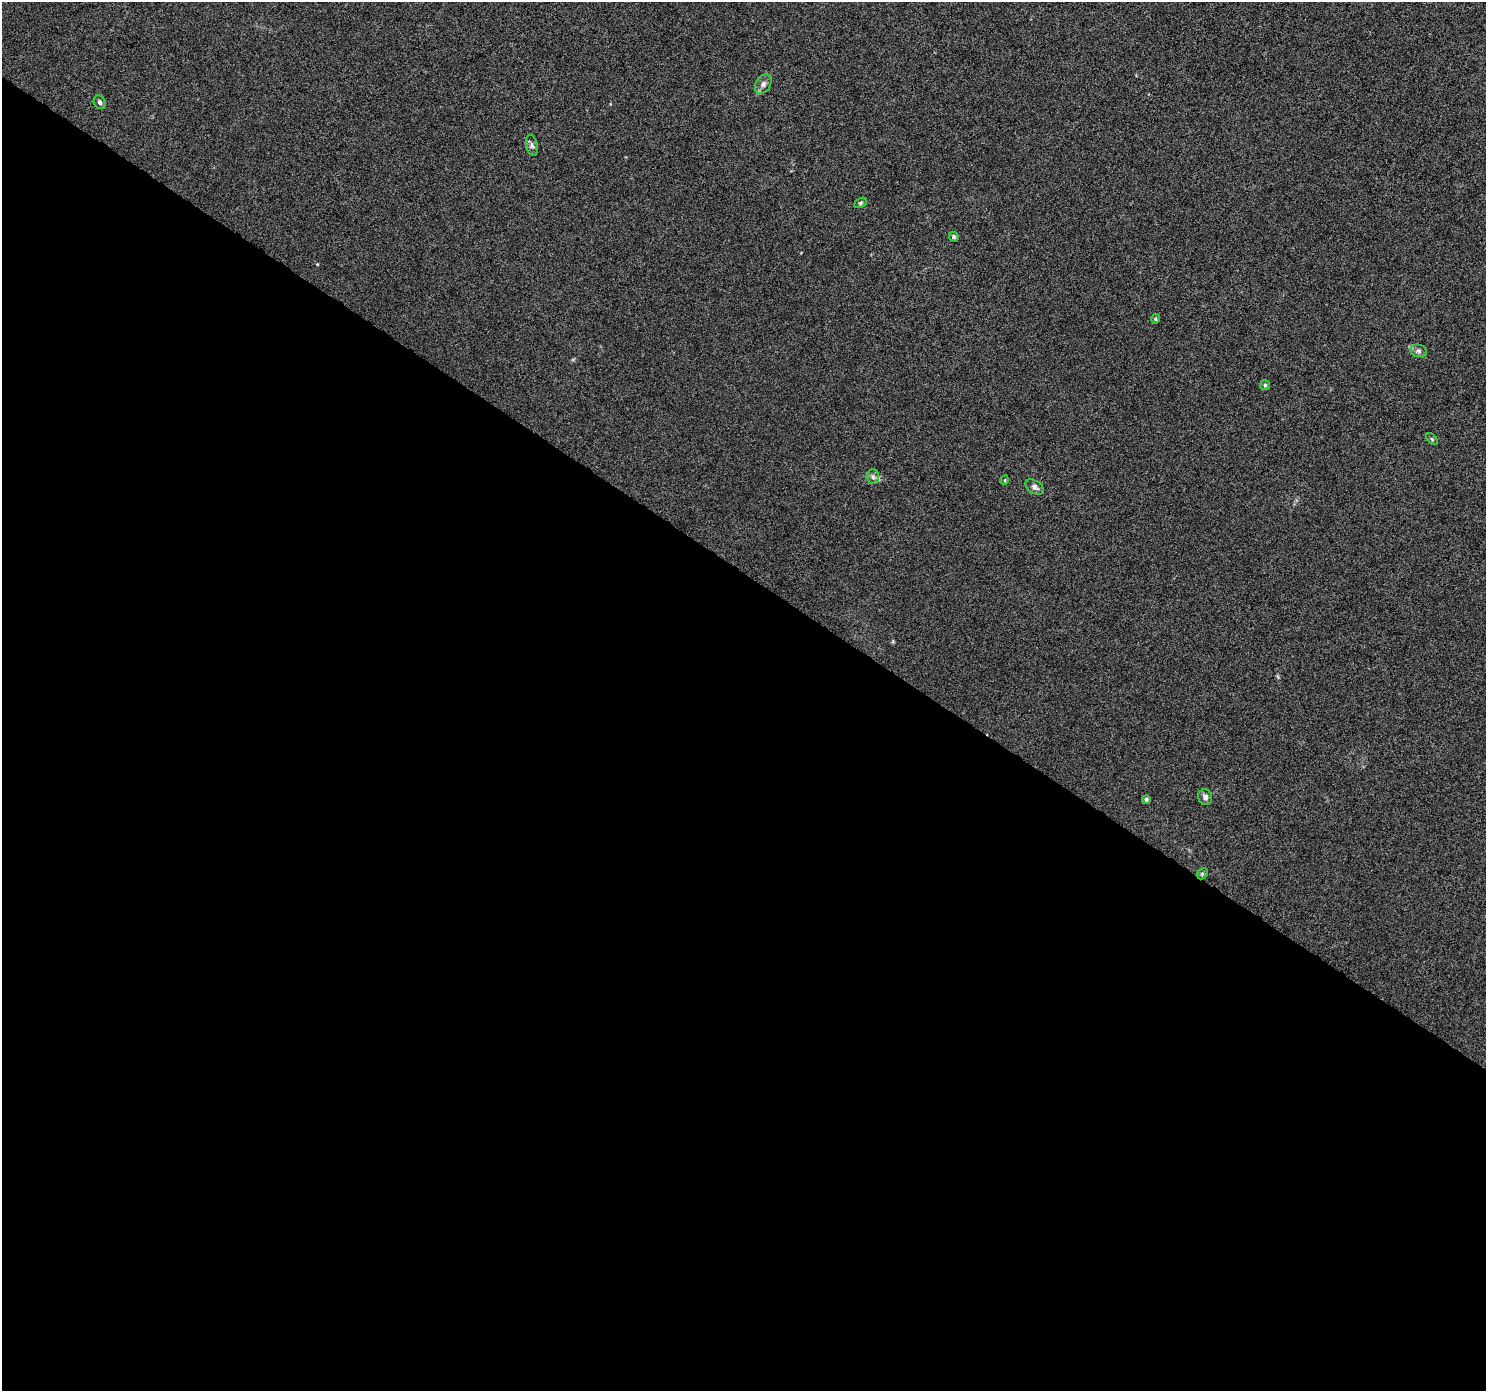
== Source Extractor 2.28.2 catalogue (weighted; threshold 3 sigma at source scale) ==
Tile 14 of 4 x 4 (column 2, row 4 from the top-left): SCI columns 1486-2969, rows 189-1577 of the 5947 x 5998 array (HDU 1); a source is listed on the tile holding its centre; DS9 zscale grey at full resolution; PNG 1488 x 1393 px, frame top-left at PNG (2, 2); each listed source drawn as its Kron ellipse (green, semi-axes under 4 px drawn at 4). Shown black and unused: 59% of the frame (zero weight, under 5 of 9 exposures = <1% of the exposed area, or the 3 px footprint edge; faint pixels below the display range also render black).
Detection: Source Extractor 2.28.2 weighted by HDU 2 'WHT'; one run over the whole footprint, this tile lists its part. Background 8.71e-04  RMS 0.0014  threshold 0.0059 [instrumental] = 3 sigma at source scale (4.09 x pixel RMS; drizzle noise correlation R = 1.36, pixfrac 0.8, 0.0396/0.0396 arcsec/px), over >= 5 px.
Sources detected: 15; all 15 listed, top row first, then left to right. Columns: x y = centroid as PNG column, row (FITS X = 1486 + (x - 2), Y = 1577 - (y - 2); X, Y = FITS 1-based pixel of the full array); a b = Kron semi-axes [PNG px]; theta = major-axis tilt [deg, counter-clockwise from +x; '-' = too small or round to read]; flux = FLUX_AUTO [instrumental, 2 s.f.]
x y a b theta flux
763 84 10 7 58 0.57
100 102 7 5 -58 0.34
532 145 10 6 -78 0.4
861 203 7 4 27 0.22
954 237 5 4 - 0.22
1155 319 5 3 - 0.14
1419 351 8 6 -16 0.37
1265 385 5 5 - 0.19
1432 439 7 4 -46 0.19
873 477 7 6 - 0.37
1005 480 4 3 - 0.1
1035 487 10 6 -33 0.45
1205 797 8 7 - 0.51
1146 799 4 4 - 0.28
1202 874 6 4 46 0.2